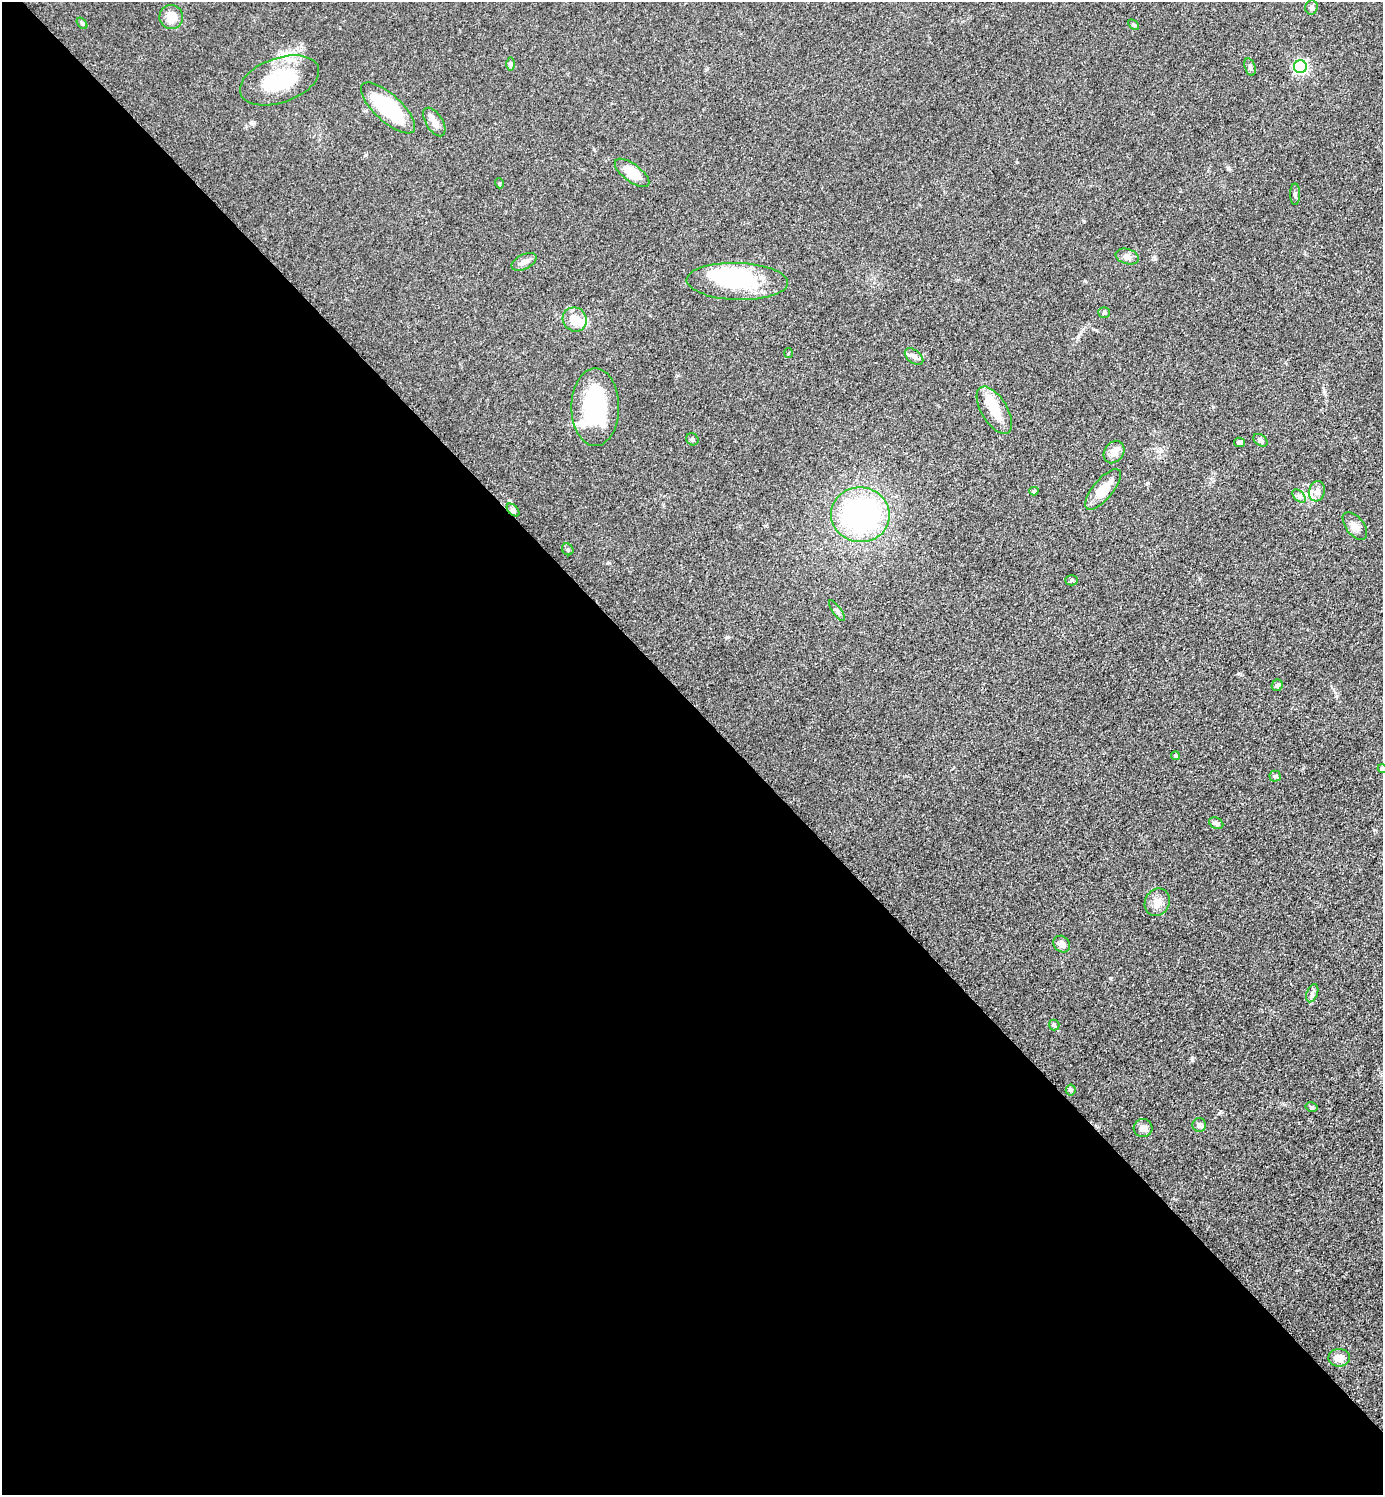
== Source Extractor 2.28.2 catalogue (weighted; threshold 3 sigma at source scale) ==
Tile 9 of 4 x 4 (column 1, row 3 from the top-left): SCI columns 211-1591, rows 1512-3004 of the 6048 x 6047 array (HDU 1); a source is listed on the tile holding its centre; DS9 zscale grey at full resolution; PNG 1385 x 1497 px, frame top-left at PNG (2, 2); each listed source drawn as its Kron ellipse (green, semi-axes under 4 px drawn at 4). Shown black and unused: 53% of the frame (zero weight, under 3 of 5 exposures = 4% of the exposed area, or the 3 px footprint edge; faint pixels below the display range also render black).
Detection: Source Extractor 2.28.2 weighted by HDU 2 'WHT'; one run over the whole footprint, this tile lists its part. Background 0.0493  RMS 0.0053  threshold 0.0237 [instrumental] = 3 sigma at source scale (4.5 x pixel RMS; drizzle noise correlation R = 1.50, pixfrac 1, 0.05/0.05 arcsec/px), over >= 5 px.
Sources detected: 56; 5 inside a brighter object's white glare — neither listed nor drawn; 1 inside a brighter listed object's ellipse — not listed separately; the other 50 listed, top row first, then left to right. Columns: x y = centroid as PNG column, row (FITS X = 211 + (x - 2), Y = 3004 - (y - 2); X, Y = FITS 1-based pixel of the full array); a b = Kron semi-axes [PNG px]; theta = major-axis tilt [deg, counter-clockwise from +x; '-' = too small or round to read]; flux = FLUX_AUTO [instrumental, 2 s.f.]
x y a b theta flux
1312 7 7 6 - 1.4
171 17 12 12 - 7.5
82 23 7 4 -53 0.79
1133 25 6 4 -45 0.75
511 64 7 4 -90 0.99
1250 67 9 5 -74 1.4
1300 67 6 6 - 100
279 80 41 22 19 36
388 108 34 13 -42 43
434 122 16 8 -57 4.4
632 173 20 9 -37 11
499 183 5 3 - 0.54
1295 194 11 5 -90 1.2
1127 257 12 7 -17 2.5
524 262 13 7 26 2.8
737 281 51 18 -2 38
1104 312 5 5 - 0.8
575 319 12 11 - 7.9
788 353 5 3 - 0.48
914 357 11 6 -39 2.1
595 407 39 24 90 55
994 410 26 13 -59 12
692 439 6 5 - 1.1
1260 440 8 5 -38 1.5
1239 442 5 4 - 1.2
1114 452 12 9 54 4.5
1103 489 25 10 50 9.9
1034 491 4 4 - 0.81
1317 491 10 8 74 2.8
1299 496 8 5 -44 1.5
513 510 8 4 -45 1.3
860 515 29 27 -6 110
1355 526 16 9 -52 3.9
568 549 6 5 - 0.96
1072 580 6 5 - 0.93
837 611 12 4 -54 1.2
1277 685 6 5 - 1.2
1175 756 4 3 - 0.63
1382 769 4 4 - 1.5
1275 776 5 5 - 0.92
1216 823 7 5 -26 1.5
1157 902 14 12 63 5.3
1062 944 9 7 -47 2.8
1312 993 9 5 69 1.6
1054 1025 5 5 - 0.86
1071 1090 5 5 - 0.88
1311 1107 6 4 -14 0.89
1199 1125 7 7 - 1.8
1143 1128 9 9 - 3.1
1339 1358 11 9 0 4.9
Isophote crosses this tile's border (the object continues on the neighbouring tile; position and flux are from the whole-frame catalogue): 1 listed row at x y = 1382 769
Unlisted compact peaks at least as high as the median listed source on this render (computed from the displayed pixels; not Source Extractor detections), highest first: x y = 1192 1060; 728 637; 1085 281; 1219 1113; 1155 259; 1213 407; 1111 978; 1239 674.